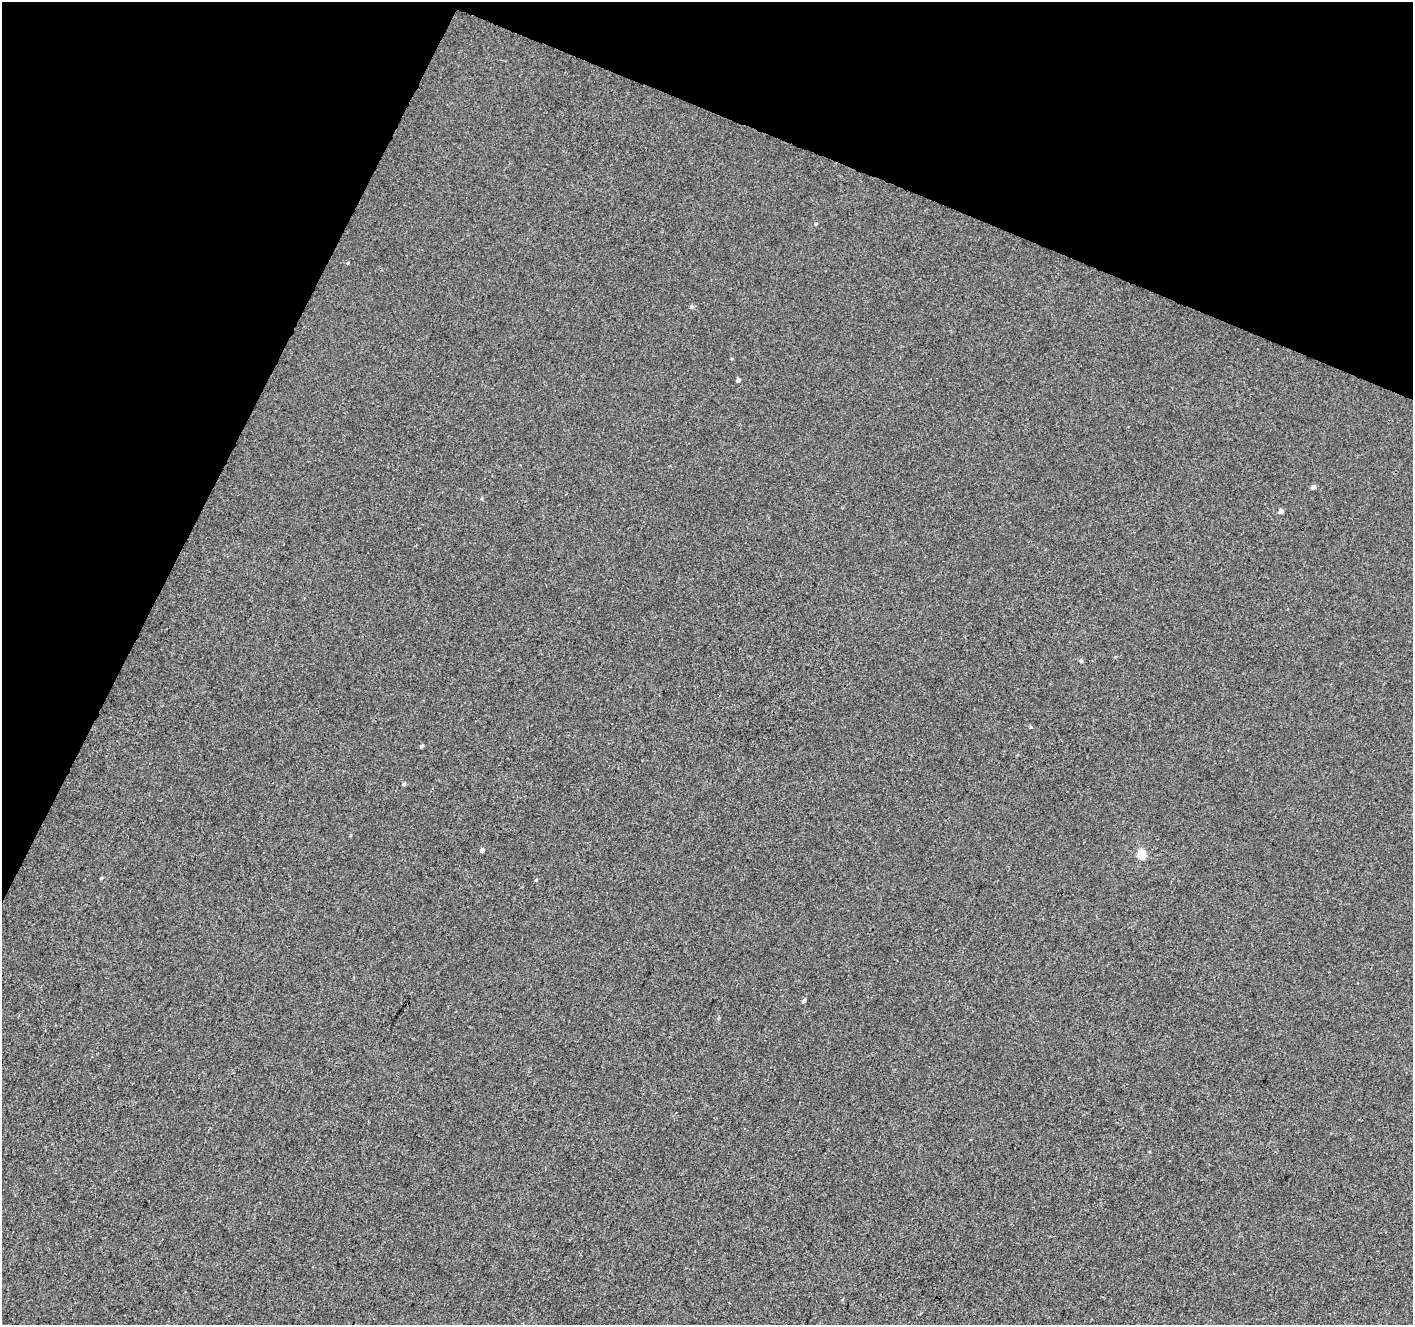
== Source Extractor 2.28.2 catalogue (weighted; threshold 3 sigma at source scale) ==
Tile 2 of 4 x 4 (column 2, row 1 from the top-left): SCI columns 1414-2824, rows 4179-5501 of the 5656 x 5772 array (HDU 1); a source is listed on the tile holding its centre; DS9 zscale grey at full resolution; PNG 1415 x 1327 px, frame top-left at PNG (2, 2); no overlay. Shown black and unused: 21% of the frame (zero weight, under 3 of 4 exposures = <1% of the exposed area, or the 3 px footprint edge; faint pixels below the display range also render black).
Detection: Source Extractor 2.28.2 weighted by HDU 2 'WHT'; one run over the whole footprint, this tile lists its part. Background -1.68e-04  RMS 0.0032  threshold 0.0146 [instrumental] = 3 sigma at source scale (4.5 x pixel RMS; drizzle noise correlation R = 1.50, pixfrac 1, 0.0396/0.0396 arcsec/px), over >= 5 px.
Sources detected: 16; all 16 listed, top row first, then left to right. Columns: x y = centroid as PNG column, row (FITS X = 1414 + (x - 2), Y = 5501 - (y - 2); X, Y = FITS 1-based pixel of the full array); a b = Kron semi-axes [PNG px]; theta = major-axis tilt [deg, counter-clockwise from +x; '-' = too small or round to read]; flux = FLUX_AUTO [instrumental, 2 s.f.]
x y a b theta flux
815 224 5 3 - 0.3
691 307 5 5 - 0.61
738 380 4 4 - 0.94
1313 487 4 4 - 1.2
1281 511 4 4 - 1.7
1115 657 5 3 - 0.28
1081 661 5 5 - 0.58
1030 727 5 3 - 0.31
422 746 5 3 - 0.51
404 784 6 4 41 0.5
482 850 5 4 - 0.88
1141 854 5 5 - 13
101 878 5 3 - 0.34
536 880 4 3 - 0.36
804 1000 5 4 - 0.59
719 1018 5 3 - 0.36